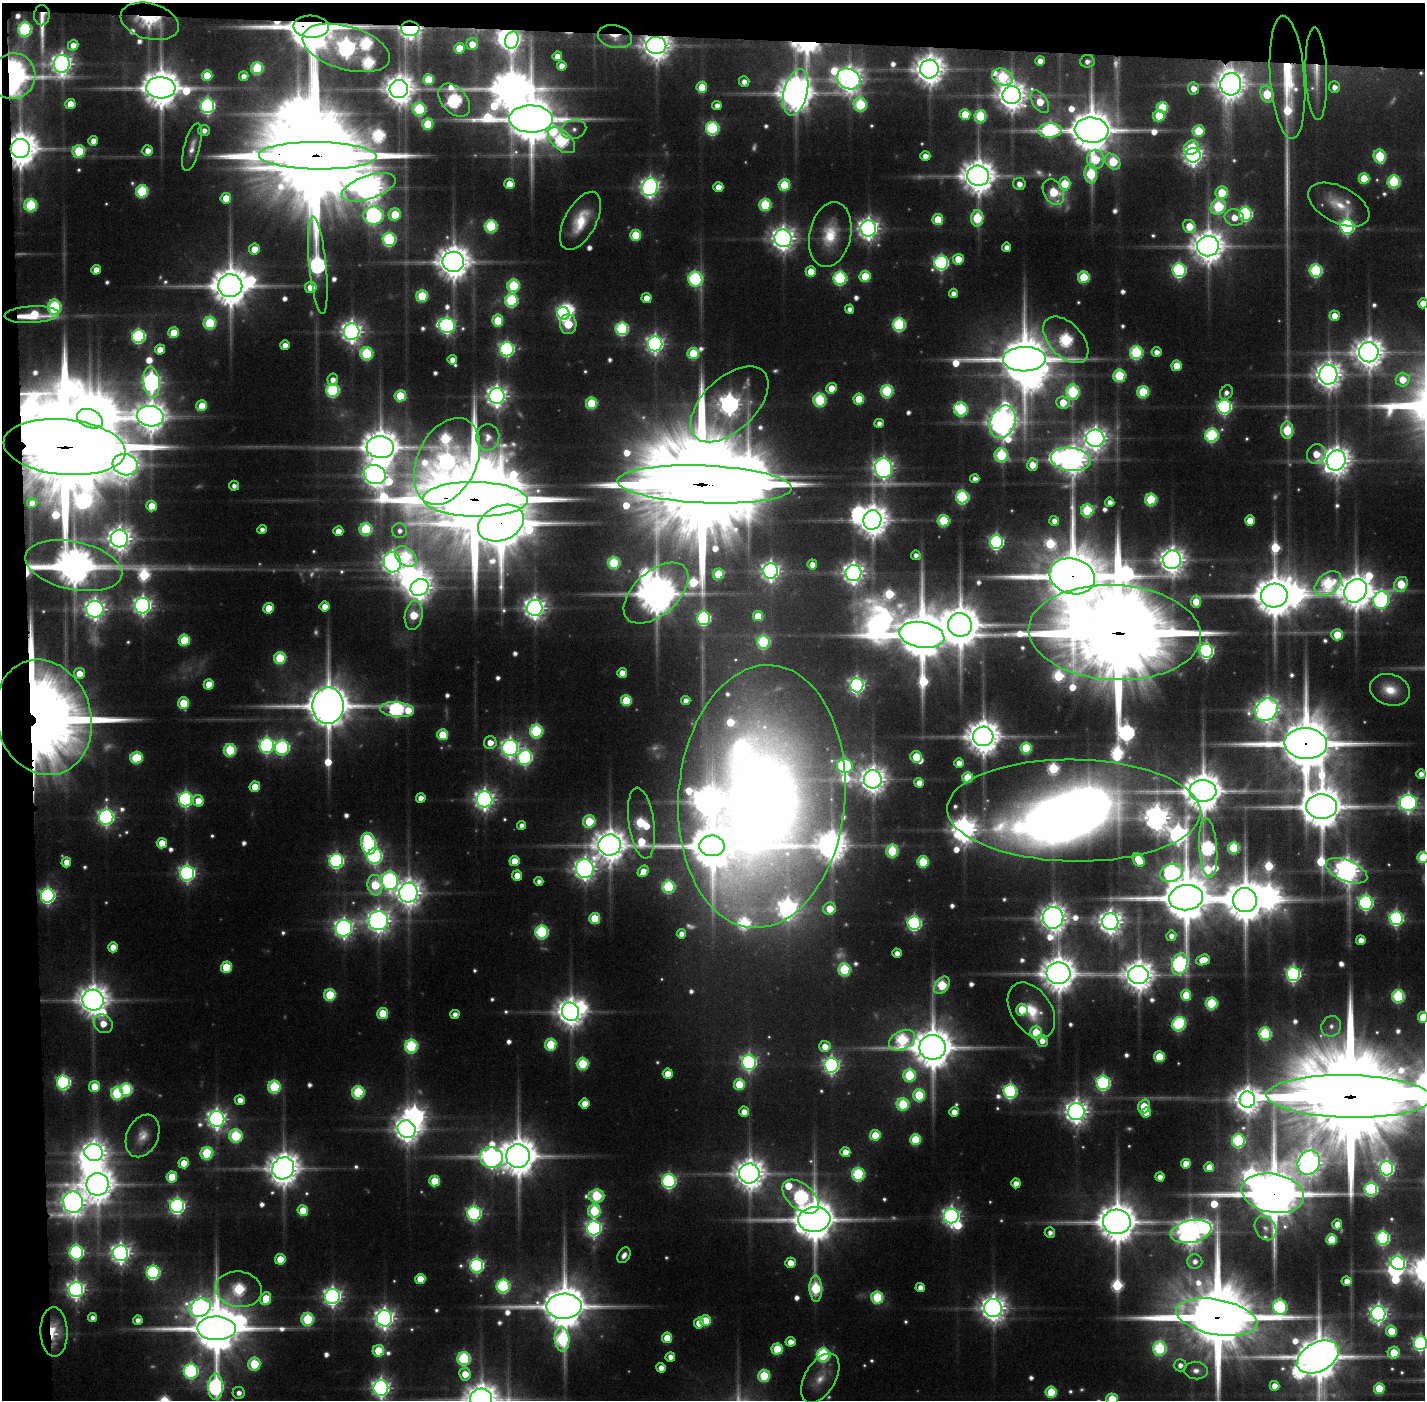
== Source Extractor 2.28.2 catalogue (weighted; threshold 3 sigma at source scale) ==
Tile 1 of 3 x 3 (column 1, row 1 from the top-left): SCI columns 1-1423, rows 2829-4226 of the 4269 x 4257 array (HDU 1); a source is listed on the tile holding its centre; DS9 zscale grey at full resolution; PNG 1427 x 1402 px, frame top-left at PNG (2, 3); each listed source drawn as its Kron ellipse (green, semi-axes under 4 px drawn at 4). Shown black and unused: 5% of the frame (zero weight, under 5 of 10 exposures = <1% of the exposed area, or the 3 px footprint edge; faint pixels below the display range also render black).
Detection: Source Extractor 2.28.2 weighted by HDU 2 'WHT'; one run over the whole footprint, this tile lists its part. Background 0.0893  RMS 0.0063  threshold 0.0259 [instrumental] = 3 sigma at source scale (4.09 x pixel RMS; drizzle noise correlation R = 1.36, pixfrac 0.8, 0.05/0.05 arcsec/px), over >= 5 px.
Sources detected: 715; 47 too faint to see at this stretch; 20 inside a brighter object's white glare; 3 long thin detections or spike segments (spike, bleed or trail) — neither listed nor drawn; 19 inside a brighter listed object's ellipse — not listed separately; of the other 626, all 500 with FLUX_AUTO >= 4.33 (the completeness limit of this list) listed and drawn (126 fainter detections not listed), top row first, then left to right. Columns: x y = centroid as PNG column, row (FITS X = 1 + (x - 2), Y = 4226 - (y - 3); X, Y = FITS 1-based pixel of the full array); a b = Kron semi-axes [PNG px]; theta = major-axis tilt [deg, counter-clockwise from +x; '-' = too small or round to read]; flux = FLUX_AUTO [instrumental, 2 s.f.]
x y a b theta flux
42 15 10 7 87 6.2
150 21 30 18 -16 36
311 27 18 11 -2 6000
25 29 7 6 - 130
410 29 9 7 -1 530
615 37 17 11 -11 13
512 40 8 6 73 400
472 44 6 5 - 12
73 45 5 5 - 8.2
656 45 10 8 -1 1300
346 48 45 21 -16 740
459 48 5 5 - 23
557 56 5 4 - 9
1040 61 5 5 - 7.5
1087 61 7 6 - 4.8
62 64 9 8 - 640
562 66 5 4 - 7.7
257 68 6 6 - 68
929 69 9 9 - 1400
1316 74 46 10 -88 20
207 75 5 5 - 23
13 76 23 22 - 340
244 76 5 4 - 5.6
1003 77 11 8 -21 88
1287 77 62 17 -86 66
428 79 5 5 - 30
849 79 12 10 -27 970
744 82 5 5 - 6.2
1231 84 11 10 - 1300
702 87 5 5 - 25
1334 87 6 5 - 6
161 88 14 10 -3 2700
1193 88 6 5 - 9.3
399 89 9 9 - 1400
796 92 24 11 76 2100
1267 94 8 6 -72 47
1012 95 9 9 - 1300
454 100 19 12 -48 170
1040 102 13 7 -56 27
70 104 5 5 - 17
860 105 7 6 - 78
207 106 7 7 - 210
717 106 5 4 - 5.6
1162 107 6 5 - 50
419 109 7 6 - 86
965 114 5 5 - 29
980 116 6 6 - 62
1159 116 6 5 - 38
531 119 22 13 -1 5200
428 124 5 5 - 41
712 128 6 6 - 120
574 129 13 9 15 5.6
204 130 6 5 - 4.8
1050 130 11 7 1 170
1092 130 17 12 -6 3900
1198 131 6 6 - 38
562 140 16 9 -42 150
93 141 5 4 - 7.4
192 147 24 8 76 7.4
1191 147 7 6 - 27
20 148 10 9 - 2200
79 151 6 6 - 53
148 151 5 5 - 8
1193 155 7 7 - 540
318 156 59 13 -1 31000
925 156 5 5 - 7.9
1380 156 7 6 - 65
1096 159 9 8 - 39
1113 162 9 6 -50 49
1091 174 9 6 -87 62
978 176 11 10 - 1900
1364 179 5 5 - 30
1394 182 6 6 - 83
509 184 5 5 - 15
1019 184 6 6 - 7.8
1065 184 6 5 - 36
784 185 6 5 - 46
369 187 28 11 18 1300
650 187 9 7 68 470
718 187 5 5 - 9.5
142 191 6 6 - 80
1053 192 13 9 -61 46
1222 193 6 6 - 41
226 198 5 5 - 16
31 205 6 6 - 75
765 205 6 6 - 66
1339 205 33 18 -27 24
1218 207 8 7 - 79
1245 214 7 6 - 160
395 215 6 6 - 31
373 216 10 9 - 260
977 218 8 6 87 62
1234 218 10 8 -18 14
938 219 5 5 - 31
580 221 32 15 62 30
491 226 6 6 - 88
1189 226 7 6 - 26
1347 227 7 6 - 210
868 228 8 8 - 610
830 234 33 20 78 30
636 235 5 5 - 37
783 238 8 8 - 820
389 239 7 6 - 120
1208 246 11 10 - 1800
1007 247 4 4 - 5.8
254 249 5 5 - 14
958 259 5 5 - 19
453 262 11 10 - 1900
941 263 7 7 - 200
318 265 49 8 -84 300
96 270 5 5 - 8.1
1179 270 7 6 - 180
1316 271 6 6 - 120
811 272 5 5 - 20
865 276 5 5 - 34
1084 277 6 6 - 55
840 278 6 6 - 130
695 279 7 7 - 160
230 286 12 11 - 2900
513 286 6 6 - 72
311 287 6 5 - 19
953 293 4 4 - 5.8
422 296 6 5 - 55
647 298 5 5 - 12
511 300 7 6 - 97
1423 303 5 5 - 12
54 307 7 6 - 120
850 309 4 4 - 4.7
563 313 6 6 - 190
32 315 27 8 3 40
1335 316 5 5 - 12
498 320 6 5 - 38
210 323 6 6 - 70
568 324 10 8 -86 44
899 325 6 6 - 120
447 326 8 7 - 270
622 329 6 6 - 110
352 332 8 7 - 650
174 333 5 5 - 25
138 336 6 6 - 150
1066 340 28 16 -47 140
655 344 7 7 - 380
285 345 5 4 - 7.6
160 349 5 5 - 11
507 349 7 7 - 220
1136 352 6 6 - 110
1157 352 5 5 - 6.7
1369 352 10 10 - 1500
693 353 5 5 - 47
367 354 7 6 - 84
1024 359 21 12 2 5100
452 360 5 4 - 6.8
1177 366 5 5 - 23
1328 375 10 9 - 1100
1119 376 6 6 - 73
333 379 6 5 - 6.4
1403 380 7 7 - 17
152 382 16 8 -84 390
831 388 5 5 - 16
333 390 6 6 - 120
887 391 6 6 - 91
1073 392 7 6 - 96
1143 392 6 6 - 63
1226 393 8 6 60 5.2
400 396 6 5 - 39
497 396 8 7 - 610
859 399 5 5 - 33
820 400 6 6 - 81
591 403 6 5 - 53
1063 403 7 6 - 22
729 404 47 26 44 690
202 406 5 5 - 24
1224 407 7 7 - 200
961 409 7 7 - 92
150 416 13 10 -10 1500
90 419 13 9 -23 2900
1003 422 17 12 67 1300
879 423 5 4 - 5.2
1287 430 8 6 -87 60
1212 435 7 6 - 130
488 437 13 11 85 7
1095 438 9 8 - 770
64 447 61 27 -5 38000
380 447 14 11 -4 2400
1316 454 10 9 - 18
1001 455 7 6 - 82
1071 459 20 11 -7 1400
1336 460 10 9 - 1300
447 461 46 29 65 540
125 465 13 10 -16 900
1032 465 6 5 - 16
883 468 10 8 -81 530
375 475 11 9 -19 840
975 479 5 4 - 4.7
705 484 87 18 -2 48000
234 486 5 5 - 4.4
962 497 6 6 - 130
475 499 52 17 -1 25000
1151 500 6 6 - 73
1110 502 4 4 - 5.8
32 503 5 5 - 7.1
152 506 5 5 - 17
1087 511 6 6 - 75
872 520 10 9 - 1600
943 521 6 6 - 58
1054 521 5 5 - 6.6
1250 521 5 5 - 18
501 523 24 17 24 6900
262 529 4 4 - 4.6
366 529 6 6 - 75
338 531 5 5 - 9.3
400 531 7 7 - 4.4
119 539 9 8 - 860
996 542 7 6 - 220
916 555 5 4 - 4.4
406 557 12 8 -40 64
1172 560 9 9 - 1000
392 562 10 8 -84 600
614 563 6 6 - 63
812 564 5 5 - 7.8
74 566 49 24 -12 2600
771 571 7 7 - 420
853 573 8 8 - 630
718 574 6 5 - 34
1072 576 23 17 -15 7800
1328 584 15 10 40 120
1401 584 8 6 54 43
419 587 9 8 - 880
1356 591 12 10 49 2200
656 593 39 22 41 3000
1274 595 13 12 - 3300
1381 600 9 8 - 250
1196 602 6 5 - 21
143 606 8 7 - 430
325 607 5 5 - 10
269 608 5 5 - 24
535 608 8 8 - 670
95 609 8 8 - 590
414 615 15 9 81 42
758 616 5 5 - 25
704 618 7 6 - 140
960 625 12 11 - 3300
1115 633 86 47 -3 36000
922 635 23 12 -10 5700
1337 635 6 5 - 29
184 640 6 5 - 40
763 642 6 6 - 99
1206 651 7 6 - 260
280 658 6 6 - 53
622 673 5 5 - 10
79 674 5 5 - 14
209 684 5 5 - 17
857 685 7 7 - 290
1390 690 20 15 -18 18
626 700 5 5 - 35
686 701 4 4 - 6
183 703 6 5 - 38
328 706 18 15 89 4100
397 710 17 7 -6 220
1266 710 12 10 45 830
43 717 58 47 -73 2400
536 731 6 6 - 110
442 735 5 5 - 36
983 736 10 10 - 2000
490 743 6 6 - 11
1306 744 21 15 -4 7400
267 746 7 7 - 220
282 748 7 7 - 170
510 748 8 7 - 410
1026 748 5 5 - 55
230 750 6 6 - 64
916 757 6 5 - 34
137 758 6 6 - 58
525 758 7 7 - 210
959 763 5 5 - 8.5
845 766 8 7 - 160
1421 774 4 4 - 6.1
968 778 5 5 - 34
873 779 9 9 - 1100
919 783 5 5 - 8.8
255 787 5 5 - 19
1203 791 13 11 1 2900
762 796 132 83 85 1900
421 798 5 5 - 7.8
186 799 7 6 - 230
485 799 8 8 - 540
198 801 6 5 - 13
1408 803 9 8 - 360
1321 807 15 12 -4 3900
1074 810 127 51 -1 2300
106 817 7 7 - 320
589 821 6 6 - 46
641 823 36 13 -82 110
521 825 4 4 - 4.7
162 843 5 5 - 16
368 844 11 7 -74 150
610 845 11 10 - 1800
712 846 13 10 -3 3800
1208 848 29 9 -86 200
1234 848 6 5 - 61
892 851 6 6 - 68
375 856 8 7 - 230
1423 857 5 5 - 53
1139 860 7 5 -59 29
336 861 7 7 - 200
514 861 5 5 - 17
66 862 5 5 - 9.1
923 862 6 5 - 50
585 869 9 9 - 670
643 871 6 5 - 11
1347 871 22 10 -22 960
187 873 7 7 - 300
1172 873 12 8 21 270
517 876 5 5 - 14
390 881 9 8 - 250
539 881 4 4 - 4.3
375 885 10 7 -82 49
668 887 6 6 - 90
408 893 10 9 - 1100
48 896 7 6 - 250
1186 898 17 12 8 5500
1245 900 12 12 - 3400
1366 903 7 6 - 220
830 909 6 6 - 21
595 918 5 5 - 35
1053 918 11 10 - 1200
1396 918 7 6 - 200
378 921 10 9 - 810
1110 922 8 8 - 810
914 923 7 6 - 200
344 928 8 8 - 460
542 932 6 6 - 120
681 934 5 4 - 6.6
1171 936 5 5 - 5.5
1361 940 5 4 - 8.5
113 947 5 5 - 11
897 953 4 4 - 6.3
1203 960 7 5 22 16
1180 964 11 7 74 220
226 967 5 5 - 34
844 970 6 6 - 77
1058 973 12 10 -1 2200
1293 974 7 6 - 230
1138 975 10 9 - 1500
942 985 10 6 53 65
330 995 6 6 - 55
1186 995 5 5 - 28
1398 996 6 6 - 94
93 1000 11 10 - 1600
1211 1003 6 6 - 70
1022 1010 6 5 - 31
1031 1010 30 20 -56 31
571 1012 9 8 - 1200
383 1013 5 5 - 33
455 1014 5 4 - 5.3
1423 1017 5 5 - 25
103 1024 10 8 -44 16
1179 1024 7 6 - 140
1331 1026 10 9 - 5.7
1036 1032 7 5 89 34
1265 1034 6 6 - 98
902 1040 14 9 27 110
1042 1041 6 5 - 9
551 1045 6 5 - 55
411 1046 6 6 - 110
825 1046 5 5 - 13
932 1047 13 12 - 3400
1159 1057 5 5 - 38
749 1062 7 7 - 280
583 1064 6 6 - 58
831 1065 7 7 - 310
668 1074 5 5 - 15
909 1075 6 6 - 63
63 1082 7 6 - 190
1103 1083 7 6 - 190
739 1084 5 5 - 37
94 1087 5 5 - 23
274 1087 6 6 - 83
126 1089 6 6 - 94
1010 1091 7 6 - 170
358 1092 6 6 - 82
117 1093 7 6 - 79
919 1095 6 6 - 52
1349 1096 82 21 -1 41000
240 1100 5 5 - 8
1247 1100 8 7 - 1000
585 1104 5 5 - 13
903 1104 6 6 - 63
1144 1106 7 5 72 33
744 1112 5 5 - 8.8
954 1112 5 5 - 8.5
1076 1112 8 8 - 790
1146 1112 5 4 - 13
217 1119 8 7 - 490
407 1129 9 8 - 940
875 1135 5 5 - 30
143 1136 22 15 65 12
236 1136 7 6 - 80
915 1140 5 5 - 47
1238 1141 7 6 - 120
845 1152 5 5 - 11
94 1153 9 8 - 820
207 1153 6 6 - 74
518 1156 12 11 - 2800
491 1157 11 10 - 520
184 1163 5 5 - 20
1309 1163 12 10 56 850
1186 1164 5 4 - 12
1209 1167 5 5 - 13
283 1168 11 10 - 1700
1387 1168 7 6 - 230
749 1173 10 10 - 1500
858 1174 6 6 - 110
172 1177 5 5 - 24
1160 1177 4 4 - 7.5
434 1181 5 5 - 28
669 1181 7 6 - 200
1016 1183 5 4 - 8.3
98 1184 11 11 - 1900
1371 1189 6 6 - 130
1273 1193 32 19 -11 7300
596 1196 8 6 4 79
801 1197 21 12 -41 220
73 1202 11 10 - 940
177 1206 7 7 - 270
303 1210 5 5 - 23
594 1211 7 6 - 60
474 1213 7 6 - 230
951 1216 7 7 - 390
814 1219 16 12 5 3500
1117 1222 14 12 -2 3100
1337 1224 5 5 - 11
594 1228 7 7 - 300
1265 1228 13 10 -57 6
1191 1231 21 11 12 1300
1050 1233 5 5 - 4.7
1383 1238 7 6 - 150
1331 1239 5 5 - 35
76 1252 7 6 - 180
121 1253 8 7 - 530
624 1255 8 6 58 4.8
280 1259 5 5 - 24
1195 1261 7 7 - 5.5
790 1263 5 5 - 12
1398 1263 7 6 - 250
477 1265 7 6 - 200
153 1272 7 6 - 150
420 1279 5 5 - 22
1347 1281 5 4 - 7.8
503 1286 7 6 - 130
920 1287 4 4 - 6.7
76 1289 7 7 - 420
239 1289 23 17 -8 100
816 1289 13 6 -87 85
332 1296 7 7 - 420
877 1297 6 6 - 68
266 1299 6 5 - 27
564 1306 17 12 2 4000
1280 1307 8 7 - 150
200 1308 11 9 27 470
993 1308 9 9 - 970
1378 1314 7 7 - 420
1217 1317 41 17 -11 14000
92 1318 4 4 - 4.5
384 1318 8 7 - 560
308 1319 6 6 - 72
138 1320 4 4 - 5
705 1321 5 5 - 36
699 1323 5 5 - 13
216 1328 19 12 -1 5400
1391 1331 5 5 - 27
54 1332 24 13 -89 25
667 1338 5 5 - 26
562 1339 12 7 -86 120
790 1342 5 5 - 9.2
1420 1343 7 6 - 230
1160 1348 7 6 - 110
777 1349 5 5 - 36
378 1351 6 5 - 38
1394 1353 6 5 - 28
823 1355 6 6 - 130
670 1357 5 5 - 6.9
1318 1357 22 14 29 4300
464 1359 6 6 - 110
254 1364 6 6 - 53
1180 1365 6 6 - 5.4
661 1368 5 4 - 7.6
1196 1370 12 9 -5 6
191 1371 7 7 - 180
465 1374 6 6 - 16
764 1376 6 6 - 57
820 1378 27 15 59 15
1274 1386 5 5 - 9.3
216 1387 13 7 89 230
381 1388 8 7 - 430
1379 1389 5 5 - 29
1051 1392 5 5 - 43
239 1393 6 6 - 5.6
481 1399 11 10 - 1800
1112 1399 5 5 - 42
Overlapping masked pixels (flux is a lower limit): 32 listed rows (the first 20) at x y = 42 15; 150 21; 311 27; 410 29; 615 37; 512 40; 656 45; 929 69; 1316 74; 13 76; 1287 77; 1231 84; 796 92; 20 148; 318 156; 32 315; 64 447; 705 484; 475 499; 501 523
Isophote crosses this tile's border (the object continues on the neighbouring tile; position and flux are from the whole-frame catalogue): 11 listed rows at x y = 1423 303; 1423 857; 1423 1017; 1349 1096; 1420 1343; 1318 1357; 216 1387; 381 1388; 239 1393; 481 1399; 1112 1399